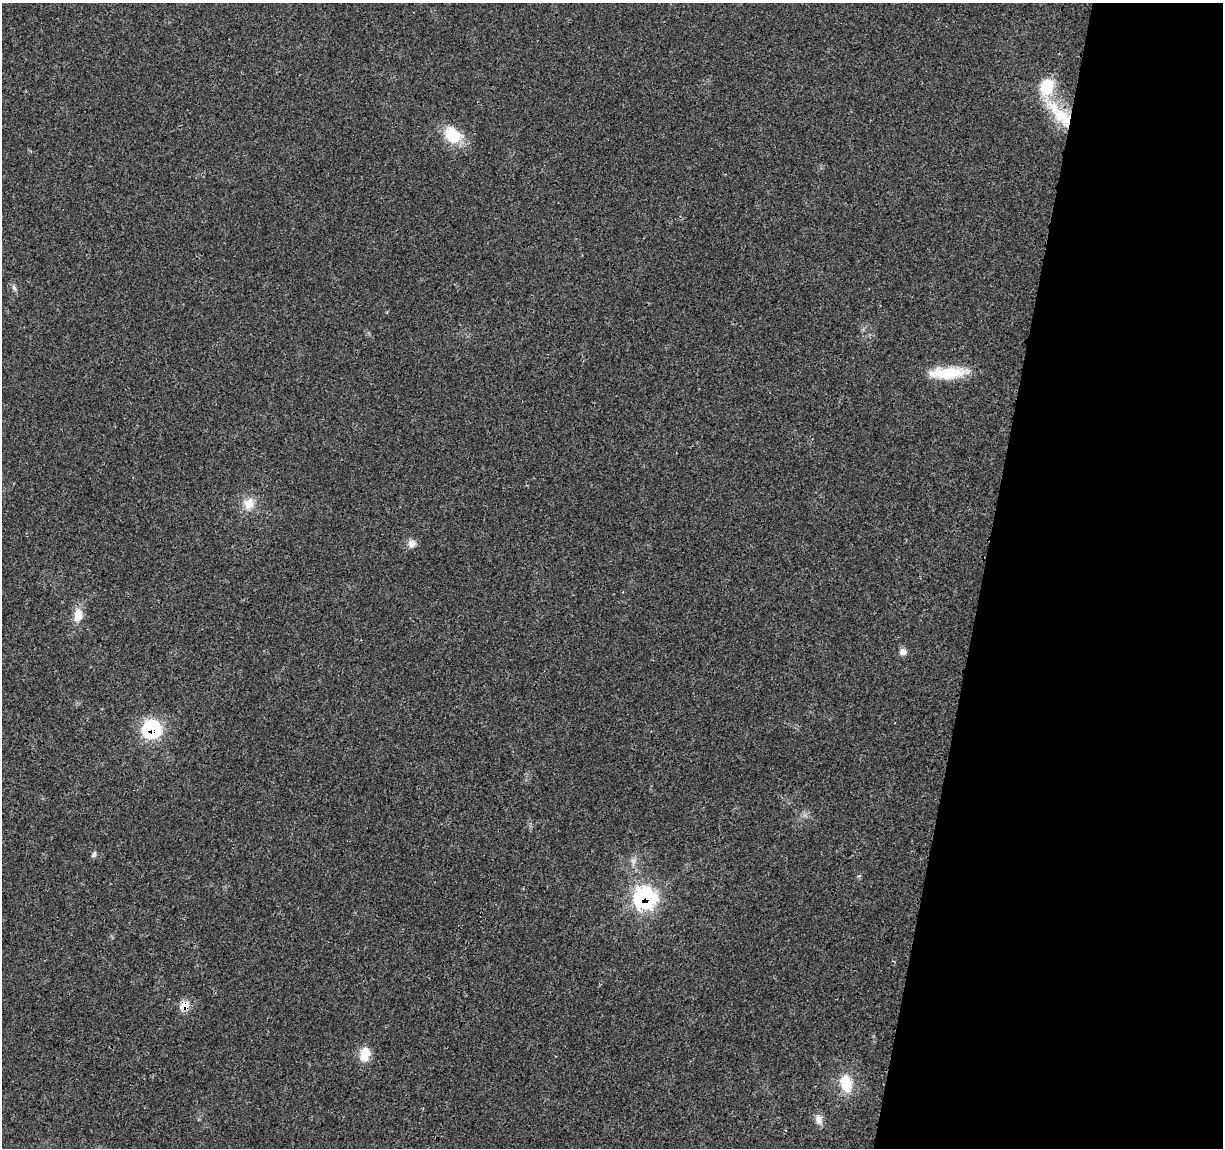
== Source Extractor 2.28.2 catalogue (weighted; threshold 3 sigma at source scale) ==
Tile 8 of 4 x 4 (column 4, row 2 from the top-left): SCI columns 3668-4888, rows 2526-3671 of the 4900 x 5106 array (HDU 1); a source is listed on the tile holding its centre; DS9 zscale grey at full resolution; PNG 1225 x 1150 px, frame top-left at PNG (2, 3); no overlay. Shown black and unused: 20% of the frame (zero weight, under 3 of 4 exposures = <1% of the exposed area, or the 3 px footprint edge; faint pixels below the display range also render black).
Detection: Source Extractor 2.28.2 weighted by HDU 2 'WHT'; one run over the whole footprint, this tile lists its part. Background 0.0199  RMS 0.0029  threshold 0.0128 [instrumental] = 3 sigma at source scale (4.5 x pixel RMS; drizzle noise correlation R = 1.50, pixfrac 1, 0.0396/0.0396 arcsec/px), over >= 5 px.
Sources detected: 17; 1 inside a brighter listed object's ellipse — not listed separately; the other 16 listed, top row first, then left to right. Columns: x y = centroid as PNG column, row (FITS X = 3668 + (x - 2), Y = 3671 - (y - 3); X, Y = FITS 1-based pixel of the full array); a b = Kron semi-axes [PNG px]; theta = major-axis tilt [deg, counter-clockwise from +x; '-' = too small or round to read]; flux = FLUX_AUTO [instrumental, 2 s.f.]
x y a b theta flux
1047 87 25 17 76 9.7
1062 117 33 19 -44 12
453 135 25 18 -43 8.6
14 288 11 4 -64 0.81
948 373 45 12 3 11
249 503 16 14 75 4.1
412 544 11 10 - 1.8
78 615 16 11 84 4
903 652 9 8 - 1.4
151 729 10 9 - 44
94 854 9 5 62 0.67
644 898 12 11 - 64
184 1006 10 8 30 4.9
365 1054 16 11 75 5
846 1083 23 15 -77 7.2
819 1119 14 9 -80 2
Overlapping masked pixels (flux is a lower limit): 4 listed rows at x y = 1062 117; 151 729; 644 898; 184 1006